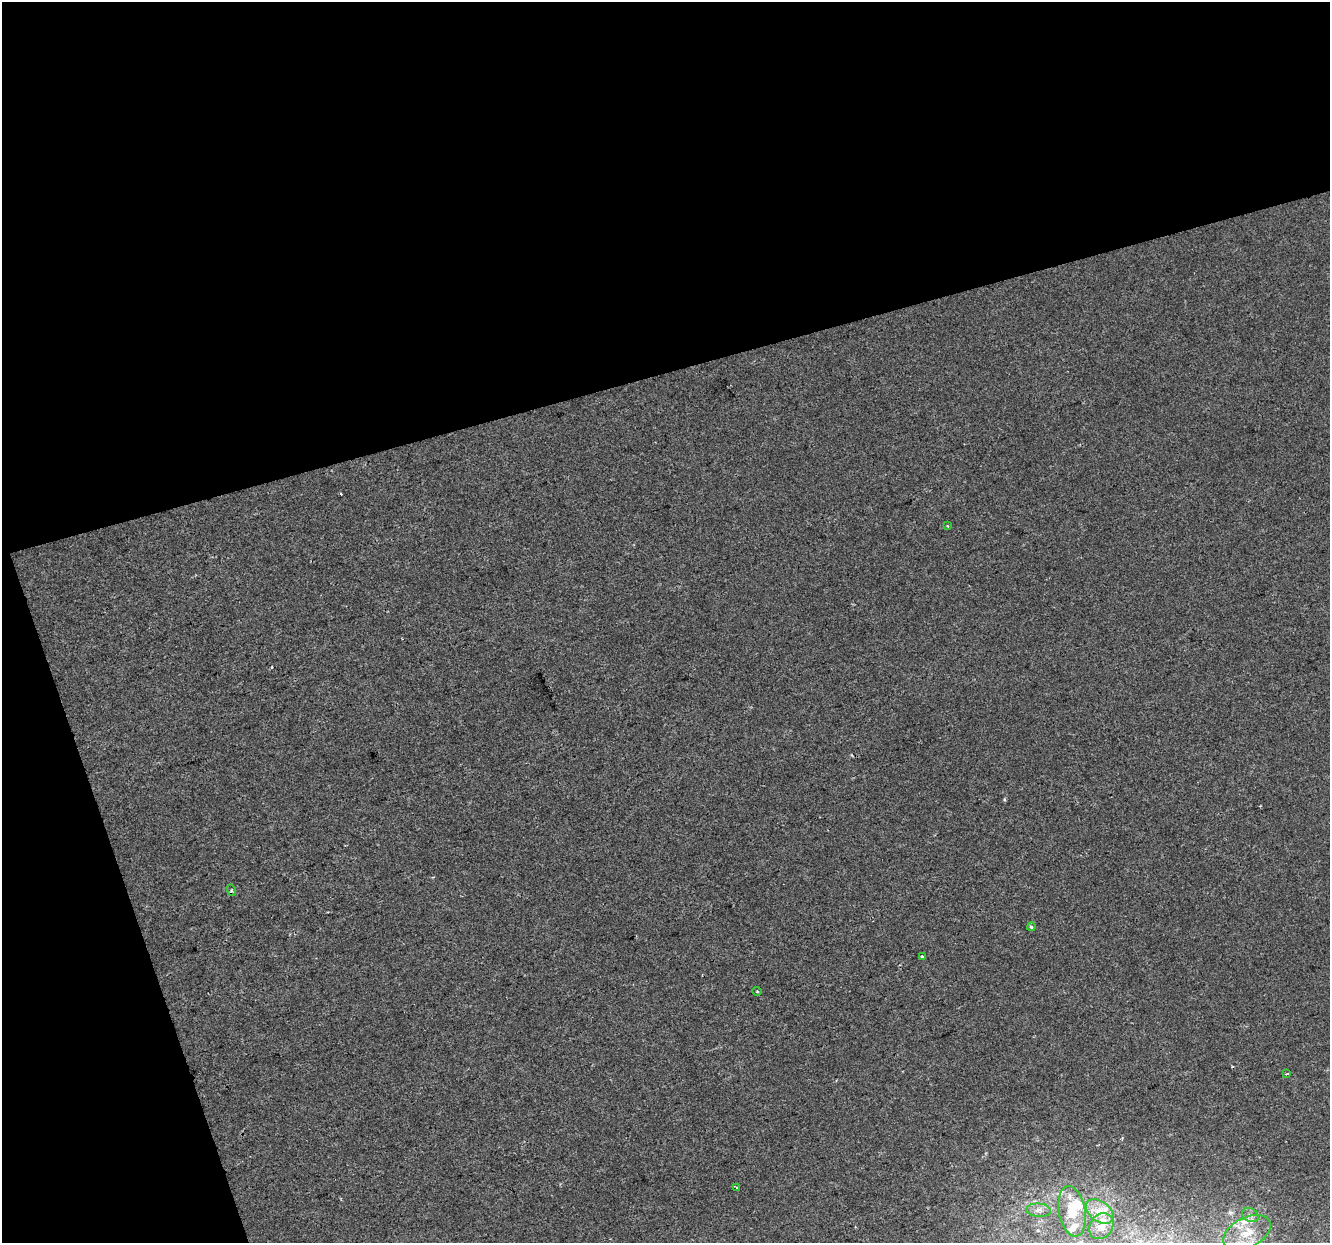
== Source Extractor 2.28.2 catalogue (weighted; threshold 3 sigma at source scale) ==
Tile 1 of 2 x 2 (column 1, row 1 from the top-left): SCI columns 1-1328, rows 1296-2536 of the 2655 x 2574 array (HDU 1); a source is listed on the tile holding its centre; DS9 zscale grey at full resolution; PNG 1332 x 1245 px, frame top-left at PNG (2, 2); each listed source drawn as its Kron ellipse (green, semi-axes under 4 px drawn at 4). Shown black and unused: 35% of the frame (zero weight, under 2 of 3 exposures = <1% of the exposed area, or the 3 px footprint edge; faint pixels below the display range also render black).
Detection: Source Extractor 2.28.2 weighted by HDU 2 'WHT'; one run over the whole footprint, this tile lists its part. Background 2.13e-04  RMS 0.0041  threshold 0.0185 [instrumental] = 3 sigma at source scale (4.5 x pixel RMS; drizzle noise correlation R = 1.50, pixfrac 1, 0.0396/0.0396 arcsec/px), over >= 5 px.
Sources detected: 19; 1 inside a brighter object's white glare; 2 cosmic-ray / hot-pixel residue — neither listed nor drawn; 3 inside a brighter listed object's ellipse — not listed separately; the other 13 listed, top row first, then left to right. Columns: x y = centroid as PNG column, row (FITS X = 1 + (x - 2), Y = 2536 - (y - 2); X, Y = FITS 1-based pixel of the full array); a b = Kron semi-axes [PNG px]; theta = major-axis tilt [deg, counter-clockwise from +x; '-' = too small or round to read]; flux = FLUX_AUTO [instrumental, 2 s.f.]
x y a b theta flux
947 526 3 3 - 0.48
231 890 6 3 -72 0.49
1031 927 4 3 - 0.99
922 956 3 3 - 0.82
757 991 5 3 - 0.36
1287 1074 3 2 - 0.66
737 1188 3 3 - 0.39
1039 1210 12 6 -5 2.1
1072 1211 25 13 -80 10
1100 1211 15 10 -37 5.1
1250 1215 8 6 -28 1.8
1101 1226 14 11 54 3.9
1247 1233 25 15 27 13
Unlisted compact peaks at least as high as the median listed source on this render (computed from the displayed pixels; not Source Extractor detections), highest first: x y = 1004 799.